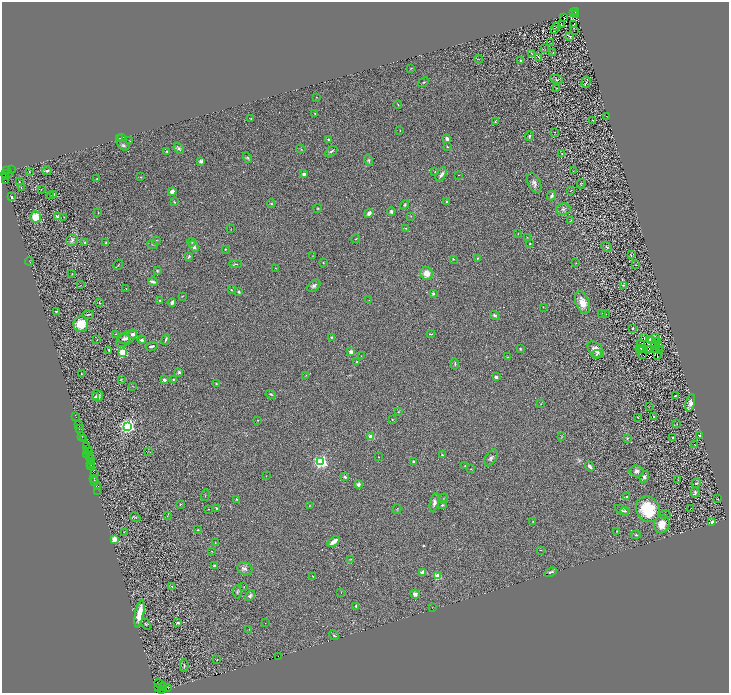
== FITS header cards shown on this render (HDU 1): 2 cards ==
NAXIS1  =                 1454
NAXIS2  =                 1382

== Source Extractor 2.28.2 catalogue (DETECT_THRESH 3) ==
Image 1454 x 1382 px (HDU 1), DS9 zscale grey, zoomed out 1/2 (1 PNG px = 2 x 2 image px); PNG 731 x 695 px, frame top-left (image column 2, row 1382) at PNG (2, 2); each listed source drawn as its Kron ellipse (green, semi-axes under 4 px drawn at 4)
Background 0.866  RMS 0.066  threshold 0.199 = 3 sigma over >= 5 px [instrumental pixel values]
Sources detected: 385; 84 cannot appear on this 1/2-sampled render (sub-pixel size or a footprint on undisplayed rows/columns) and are neither listed nor drawn; the other 301 listed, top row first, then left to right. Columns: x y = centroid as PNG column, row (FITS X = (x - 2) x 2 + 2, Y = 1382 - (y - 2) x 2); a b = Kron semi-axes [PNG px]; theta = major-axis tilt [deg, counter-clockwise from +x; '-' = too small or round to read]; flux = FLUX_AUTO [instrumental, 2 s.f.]
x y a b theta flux
575 12 2 1 - 360
573 13 2 1 - 87
576 14 3 2 - 440
564 18 2 1 - 2.1
561 24 3 1 - 5.2
574 25 3 2 - 7.6
556 26 2 1 - 3.8
555 29 3 3 - 4.6
575 31 2 1 - 2.2
570 37 4 3 - 12
551 43 2 1 - 3.5
545 49 3 2 - 6.1
531 53 3 2 - 6.8
553 53 2 1 - 5.4
539 57 2 1 - 4.4
478 59 4 1 - 4.9
520 61 2 2 - 30
411 68 3 2 - 6.4
557 79 6 3 -22 14
423 82 6 3 30 15
586 82 6 4 73 20
556 88 2 2 - 5.7
317 97 2 1 - 3.4
398 104 4 2 - 9.1
315 113 2 2 - 5.8
606 116 2 1 - 3.5
251 119 3 2 - 5.4
593 120 3 2 - 4
495 122 4 3 - 10
400 130 2 2 - 6
555 132 2 1 - 3
529 136 5 2 - 19
119 138 2 1 - 130
121 138 2 1 - 120
447 138 3 2 - 76
328 140 2 2 - 43
130 141 3 2 - 5.4
123 145 6 4 -32 26
447 147 3 3 - 10
179 148 6 3 -49 24
301 149 4 2 - 7.2
167 151 3 2 - 14
331 151 7 3 36 26
562 153 3 2 - 5.5
248 158 5 3 - 16
368 160 6 3 -76 18
201 161 4 4 - 26
11 170 2 1 - 86
6 171 2 1 - 37
29 171 3 2 - 5.9
47 171 5 4 - 22
435 171 2 2 - 6.6
573 171 2 1 - 5.1
7 174 5 4 - 890
304 174 2 2 - 130
441 174 8 4 62 39
459 175 2 2 - 5.8
6 176 2 1 - 310
141 177 3 2 - 6.1
97 179 3 3 - 12
5 180 3 2 - 160
19 182 3 3 - 8.5
534 183 10 6 -64 58
581 184 5 2 - 8.9
21 187 3 2 - 5
41 189 2 1 - 2.8
571 190 3 1 - 3.4
172 192 4 4 - 53
53 195 4 3 - 51
552 195 5 3 - 36
51 196 2 1 - 15
12 197 2 2 - 46
174 202 3 3 - 11
447 202 3 3 - 17
271 203 4 3 - 13
405 205 5 3 - 18
318 208 4 3 - 12
563 209 7 6 - 39
391 211 4 3 - 33
98 213 2 1 - 5.9
369 213 5 3 - 48
411 216 3 2 - 7.5
36 217 5 5 - 220
57 217 3 2 - 32
64 217 2 1 - 4.7
571 220 3 2 - 5.3
405 228 3 2 - 9.3
231 229 2 1 - 3.4
518 234 3 2 - 5.3
527 237 2 2 - 5.1
356 239 4 2 - 8.2
72 240 6 5 - 35
156 241 3 2 - 11
192 242 4 3 - 9.3
85 243 3 3 - 11
106 243 4 2 - 13
529 244 2 2 - 9.1
152 245 5 3 - 12
194 246 6 4 -56 47
607 247 6 3 -37 20
225 249 2 2 - 9.2
631 255 3 3 - 11
313 256 2 2 - 3.9
189 257 4 2 - 24
478 258 4 3 - 11
453 259 4 2 - 7.8
29 261 4 1 - 4
323 263 2 2 - 25
576 263 2 2 - 4.6
235 264 6 3 -2 15
118 265 5 3 - 13
636 265 2 2 - 5
276 268 3 1 - 4.1
157 271 3 3 - 12
427 273 6 6 - 140
72 274 2 1 - 5.8
153 282 5 2 - 38
80 285 2 2 - 3.7
624 285 3 2 - 10
314 286 7 5 43 38
126 289 2 2 - 4.6
231 290 3 2 - 8.5
239 292 2 2 - 46
433 294 4 4 - 19
182 296 3 2 - 6.4
160 300 3 3 - 11
369 300 3 2 - 7.6
583 302 12 6 -68 150
99 303 4 2 - 8
172 303 4 3 - 29
543 307 2 1 - 4.5
57 311 3 2 - 11
606 313 3 2 - 4.5
602 314 2 2 - 11
88 315 6 2 4 16
495 315 5 3 - 24
81 324 8 7 - 280
633 328 3 2 - 16
116 334 3 2 - 9.2
133 334 2 2 - 210
431 334 4 2 - 11
332 337 4 3 - 9.7
644 337 3 1 - 11
126 338 12 6 35 75
655 338 2 1 - 7.9
124 339 6 5 - 34
166 339 5 2 - 23
97 340 2 1 - 4.4
142 340 4 3 - 30
649 340 2 1 - 6.4
652 340 3 1 - 7.1
658 342 3 1 - 2.2
641 344 2 1 - 35
656 345 2 2 - 7
152 346 6 3 12 22
659 347 3 1 - 11
640 348 2 1 - 6.5
520 349 3 2 - 13
641 349 3 1 - 8.5
643 349 2 1 - 17
648 349 3 1 - 21
650 349 2 1 - 8.7
657 349 2 1 - 9.7
109 350 3 2 - 14
596 350 10 6 -46 96
659 351 3 2 - 6.5
122 352 3 3 - 1100
351 352 2 2 - 180
596 354 5 4 - 18
643 355 2 1 - 10
657 355 2 1 - 13
361 356 2 1 - 3.7
507 357 2 2 - 5.3
357 362 3 3 - 20
455 364 6 2 -86 16
179 372 3 3 - 29
81 374 2 2 - 5
306 375 3 2 - 5.7
496 377 4 3 - 25
121 379 3 2 - 8.6
173 379 2 2 - 35
164 380 3 3 - 46
216 384 3 2 - 11
133 386 3 2 - 3.8
271 394 5 2 - 13
98 396 6 5 - 51
675 396 2 2 - 13
95 397 4 3 - 12
690 403 9 4 76 56
541 404 3 2 - 4.2
649 406 3 1 - 4.4
398 412 3 2 - 6.4
76 417 2 1 - 15
638 417 3 2 - 8.2
654 417 2 2 - 24
258 420 2 2 - 6
392 420 3 3 - 7.4
677 424 3 2 - 6.7
78 425 3 2 - 130
128 426 3 3 - 4900
79 429 2 1 - 93
562 436 3 3 - 9.6
699 436 4 2 - 22
82 437 2 1 - 52
371 437 2 2 - 380
83 438 3 1 - 81
627 438 2 2 - 24
673 438 2 2 - 49
694 444 3 1 - 3.8
86 446 4 2 - 81
87 450 3 2 - 84
88 452 3 2 - 310
149 452 4 1 - 4.4
87 454 3 1 - 220
442 455 2 2 - 42
90 457 4 2 - 110
378 457 2 1 - 7.2
491 458 9 5 59 38
90 459 4 1 - 230
90 461 2 2 - 130
321 462 3 3 - 3700
414 462 3 2 - 35
90 463 3 2 - 160
90 465 3 2 - 86
465 466 2 2 - 6.4
590 466 5 3 - 44
471 469 2 2 - 8
636 471 7 5 -6 46
95 474 2 1 - 79
266 476 2 1 - 3.9
345 477 2 2 - 73
644 477 6 4 69 35
94 478 2 1 - 69
94 480 2 1 - 78
678 480 2 1 - 3.2
95 481 2 1 - 59
696 483 5 3 - 21
358 484 4 4 - 45
97 486 3 1 - 180
97 491 3 1 - 30
695 492 5 3 - 20
205 495 6 1 73 5
627 497 3 2 - 15
237 499 4 3 - 11
443 499 5 2 - 12
718 499 2 1 - 4.6
434 503 10 4 79 43
180 504 2 2 - 33
442 505 4 4 - 23
309 506 3 2 - 4.9
691 508 2 1 - 34
208 509 2 1 - 4.7
217 509 4 3 - 15
397 509 5 3 - 11
648 509 13 11 -57 600
622 510 8 3 -28 25
625 511 4 3 - 16
665 515 5 2 - 8.4
167 516 4 2 - 6.7
135 517 6 3 -34 16
533 521 3 2 - 7.4
712 522 3 3 - 24
662 524 9 7 73 130
197 530 3 2 - 9.6
617 531 3 1 - 4.8
124 532 2 2 - 4
636 535 5 3 - 16
114 539 3 2 - 380
334 541 6 3 37 110
215 542 3 2 - 6.2
541 550 2 1 - 7
212 551 2 2 - 5.3
350 559 3 2 - 6.2
214 565 3 3 - 17
245 569 8 6 -23 46
423 572 4 3 - 70
551 572 6 2 22 17
313 576 2 1 - 4.9
438 576 3 2 - 480
172 586 3 2 - 7.1
244 587 3 2 - 5.8
237 592 7 4 -87 21
341 592 3 2 - 4.6
415 594 5 4 - 41
250 596 6 4 44 31
356 606 4 2 - 16
432 607 3 2 - 3.9
139 614 14 4 78 200
178 623 3 2 - 28
265 623 2 1 - 2.8
146 624 6 2 -53 9.3
249 630 2 1 - 3.8
334 635 5 3 - 19
278 656 2 1 - 75
217 660 3 2 - 7.6
184 666 6 3 89 20
160 685 6 2 -47 770
158 687 4 2 - 120
164 687 2 1 - 320
168 688 4 1 - 190
162 689 3 2 - 130
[84 sub-pixel or undisplayed-footprint detections neither listed nor drawn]